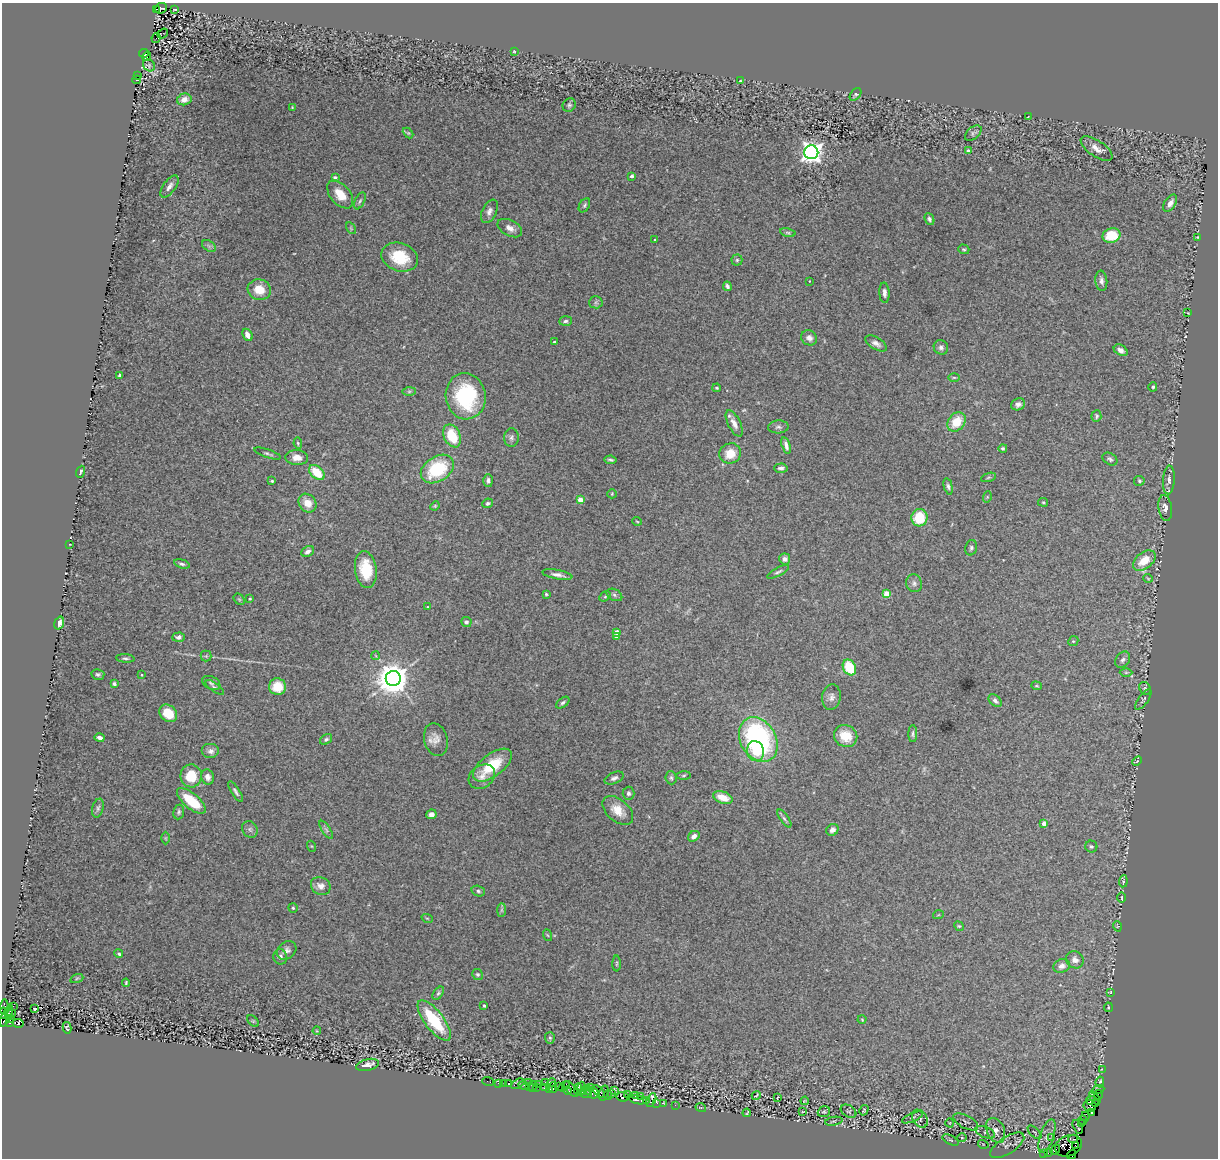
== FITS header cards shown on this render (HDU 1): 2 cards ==
NAXIS1  =                 1216
NAXIS2  =                 1156

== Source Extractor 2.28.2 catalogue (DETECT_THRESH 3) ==
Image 1216 x 1156 px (HDU 1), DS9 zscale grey, 1 PNG px = 1 image px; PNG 1220 x 1160 px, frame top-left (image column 1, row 1156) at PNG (2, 3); each listed source drawn as its Kron ellipse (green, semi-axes under 4 px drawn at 4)
Background 0.811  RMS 0.068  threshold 0.205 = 3 sigma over >= 5 px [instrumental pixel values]
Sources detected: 298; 1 with non-positive FLUX_AUTO (blend fragments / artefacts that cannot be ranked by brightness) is neither listed nor drawn; the other 297 listed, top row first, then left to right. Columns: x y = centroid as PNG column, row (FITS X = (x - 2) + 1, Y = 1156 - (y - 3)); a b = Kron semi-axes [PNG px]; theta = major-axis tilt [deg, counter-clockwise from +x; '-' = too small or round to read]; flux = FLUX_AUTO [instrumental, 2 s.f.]
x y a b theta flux
161 8 6 5 - 130
156 9 3 2 - 55
175 9 4 2 - 3.8
163 33 6 3 39 350
156 38 5 2 - 400
514 51 3 3 - 3.6
144 53 5 3 - 530
147 56 5 4 - 120
149 65 6 5 - 8.2
137 75 3 3 - 2100
137 80 4 3 - 610
740 81 3 3 - 4.9
855 94 7 4 49 8.7
184 99 7 5 15 32
569 105 7 6 - 10
292 107 3 3 - 4
1028 117 3 2 - 3.3
408 133 6 4 -44 5.8
973 133 9 5 39 13
1097 148 18 8 -35 38
968 151 4 3 - 11
811 152 7 7 - 3000
632 176 3 3 - 14
335 177 3 3 - 13
169 186 13 6 54 24
340 194 16 10 -50 70
360 201 9 4 65 10
1170 203 9 5 58 25
584 205 7 5 60 9.3
489 211 12 7 64 23
929 219 6 4 -67 11
351 228 6 4 -57 6.3
510 228 13 8 -27 29
788 233 8 4 -12 7.5
1112 235 9 7 12 130
1197 237 2 2 - 2.5
655 240 3 3 - 8
209 246 8 5 -35 12
964 249 5 5 - 7.4
400 257 19 14 -20 170
737 260 5 5 - 8
809 281 3 2 - 2.6
1101 281 10 6 -84 17
727 286 5 3 - 10
259 290 11 10 - 84
884 293 10 5 -87 19
596 302 6 6 - 9.5
1188 313 3 2 - 3
565 321 6 5 - 9.6
247 335 6 4 -63 34
809 338 8 7 - 23
554 342 3 3 - 8.3
876 343 12 6 -31 22
941 347 7 7 - 16
1121 350 7 5 -32 22
120 375 3 3 - 6
954 377 6 4 0 5.3
1153 387 5 4 - 9.2
717 388 4 3 - 6.4
409 391 6 4 1 7.5
466 396 23 20 -82 400
1018 404 7 6 - 17
1096 416 6 5 - 7.7
956 422 10 8 51 110
734 423 14 6 -63 36
778 427 10 6 3 14
452 436 12 8 -65 140
511 438 9 7 -89 15
298 443 6 4 -82 5.7
786 445 8 4 -73 18
1003 448 4 4 - 6.9
730 453 11 10 - 78
268 454 14 4 -19 11
297 458 11 7 -3 39
1110 459 8 5 -31 11
610 460 6 3 -9 8.1
781 468 7 4 2 13
437 469 18 12 34 270
80 472 6 3 69 7.7
317 473 9 6 -43 130
988 477 8 3 19 6.3
488 480 6 5 - 15
1169 480 14 6 86 20
272 481 3 3 - 5.2
1139 481 5 5 - 8
948 486 8 4 -77 12
612 494 5 4 - 5
987 497 6 3 72 4.7
580 500 4 4 - 64
1043 502 5 4 - 4.9
307 503 10 8 -50 60
488 503 5 4 - 8.6
435 506 5 4 - 5.1
1165 508 13 7 -81 24
919 518 8 8 - 140
637 521 5 3 - 4
70 544 3 2 - 2.5
971 548 8 6 75 11
308 551 7 5 26 17
785 559 5 5 - 20
1144 561 13 8 39 80
182 564 8 4 -16 10
366 570 18 11 -83 150
778 572 12 4 27 11
557 575 15 4 -10 22
1148 578 5 3 - 3.6
914 583 9 8 - 17
546 594 3 3 - 4.9
886 594 4 4 - 82
614 595 8 5 -28 12
605 596 6 4 31 7.4
239 599 6 5 - 6.4
250 599 3 2 - 4
428 607 3 3 - 4
466 622 5 5 - 11
59 623 6 4 72 29
617 632 4 4 - 61
616 636 3 3 - 17
178 637 6 4 4 15
1073 641 5 4 - 6.3
206 656 5 5 - 7.3
375 656 4 4 - 4.6
125 658 9 4 -4 9.2
1123 660 9 6 53 14
849 667 8 6 -61 170
1126 672 6 4 0 6.8
98 674 6 5 - 9.7
141 675 3 2 - 4.1
393 678 7 7 - 9200
211 683 10 6 -26 13
114 684 4 3 - 9.3
1036 686 5 4 - 5.8
215 687 11 4 -35 8.9
278 687 8 8 - 110
1145 688 7 5 -59 7.7
831 697 13 9 82 25
1143 699 12 5 54 9.3
995 701 7 5 -45 16
563 703 7 4 37 10
168 713 10 8 -44 91
913 734 8 4 89 9.7
846 736 12 10 -29 110
100 738 5 3 - 17
326 739 6 4 37 9.3
436 740 17 11 -74 40
758 740 24 17 -60 840
211 751 9 7 0 20
756 751 10 8 -76 80
1137 761 5 3 - 4.2
492 765 23 11 37 180
684 775 7 3 2 6.2
191 776 11 10 - 120
207 777 7 6 - 23
482 777 14 11 36 40
614 778 10 5 23 14
671 778 6 5 - 9.3
236 792 12 4 -57 13
628 793 6 6 - 13
723 798 10 6 -19 74
191 801 18 7 -40 150
98 808 9 5 75 13
618 810 18 11 -41 71
179 812 7 5 80 10
431 814 5 5 - 18
784 819 10 4 -55 10
1044 823 4 4 - 34
250 829 9 7 -56 14
326 830 10 4 -56 12
832 830 6 5 - 22
694 836 6 5 - 21
165 838 6 4 -90 6.1
311 846 5 3 - 4.1
1091 846 6 6 - 9.3
1123 881 6 4 84 6.3
321 886 10 8 -30 30
478 891 7 5 -18 9.1
1122 898 5 2 - 4.9
293 908 5 4 - 7
501 910 7 4 89 8.4
938 915 5 3 - 3.6
427 918 6 3 -19 4.8
959 926 5 4 - 5.8
1117 926 5 3 - 3.6
547 935 6 4 -69 4.7
287 950 10 8 39 21
119 954 4 4 - 7.5
280 957 8 7 - 20
1075 960 9 8 - 24
617 963 8 3 89 6.2
1062 966 8 6 18 25
477 974 6 5 - 7.6
77 978 7 4 19 7.3
126 983 4 2 - 5.7
1110 992 4 3 - 4.3
438 993 7 4 52 9.1
13 1006 2 2 - 110
484 1006 3 3 - 7.9
4 1007 7 4 86 910
1108 1007 5 2 - 4.5
35 1008 4 3 - 22
3 1013 5 3 - 680
12 1014 3 3 - 390
6 1016 11 4 66 4600
10 1019 3 3 - 1100
434 1020 24 9 -52 270
862 1020 4 3 - 3.7
253 1021 7 4 -44 6.5
10 1023 4 2 - 310
18 1023 5 3 - 1100
67 1028 6 3 -77 6.4
317 1031 4 3 - 3.7
550 1038 6 5 - 7.7
368 1065 12 5 14 36
1102 1069 2 2 - 110
488 1081 6 2 -18 80
528 1082 2 2 - 1800
545 1082 2 2 - 170
552 1082 4 2 - 530
1100 1082 5 2 - 7.4
498 1083 3 2 - 270
504 1083 2 2 - 67
509 1084 3 3 - 590
518 1084 7 3 27 180
538 1084 2 2 - 320
523 1085 5 3 - 470
529 1086 3 2 - 210
533 1086 5 3 - 430
564 1086 6 2 33 210
536 1087 3 2 - 290
559 1087 2 2 - 250
590 1087 4 2 - 170
545 1088 3 3 - 460
553 1088 5 2 - 430
582 1088 6 4 -88 1700
550 1089 4 3 - 310
571 1089 9 4 -51 1300
578 1089 6 3 87 640
587 1090 5 3 - 340
614 1090 3 2 - 120
1098 1090 6 3 23 620
567 1091 4 3 - 530
599 1091 7 3 -46 1200
592 1093 6 5 - 1200
604 1093 7 4 73 1300
612 1093 3 3 - 220
585 1094 7 3 -14 1100
628 1094 3 3 - 510
608 1095 5 2 - 280
635 1095 3 3 - 280
756 1095 4 2 - 3.5
1099 1095 5 3 - 410
640 1096 3 2 - 110
623 1097 6 5 - 490
778 1097 3 2 - 3.3
1095 1098 8 3 -55 950
638 1100 9 3 -10 820
646 1100 3 2 - 370
651 1100 7 3 66 1100
1091 1100 4 3 - 1100
805 1101 4 2 - 3.8
657 1103 3 2 - 170
663 1103 3 2 - 190
1095 1103 4 2 - 350
675 1105 2 2 - 94
1090 1106 6 5 - 5300
701 1108 5 3 - 5.1
864 1110 5 4 - 4.8
849 1111 8 5 -33 8
803 1112 3 2 - 3
824 1112 6 5 - 5.1
1092 1112 3 3 - 690
747 1113 4 2 - 3.4
1085 1116 4 3 - 85
912 1117 11 3 22 8.1
920 1119 9 7 -57 10
1083 1120 5 3 - 120
834 1121 9 3 10 6.2
966 1122 14 6 -28 14
950 1123 4 3 - 3.3
1082 1123 3 2 - 48
1078 1127 7 2 -63 1.2
996 1130 13 8 -65 40
985 1132 10 5 -21 13
1035 1132 8 3 -45 6.8
1047 1136 18 7 72 30
962 1138 5 3 - 4.6
1051 1138 4 2 - 6
1073 1139 5 3 - 3300
951 1140 8 4 -26 9.4
983 1144 5 3 - 3.6
1007 1145 19 8 33 41
1075 1145 4 3 - 190
1068 1146 14 10 20 10000
1055 1150 5 2 - 220
1044 1153 2 2 - 73
1048 1153 3 3 - 75
1072 1154 5 3 - 650
At the frame edge (FLAGS 8, measured only in part): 1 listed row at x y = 3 1013
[1 non-positive-flux detection neither listed nor drawn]